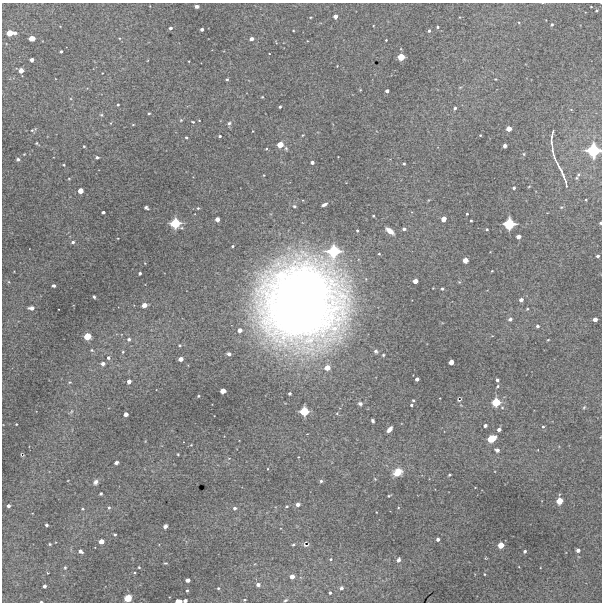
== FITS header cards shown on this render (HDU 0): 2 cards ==
NAXIS1  =                  600 / Width of image
NAXIS2  =                  600 / Height of image

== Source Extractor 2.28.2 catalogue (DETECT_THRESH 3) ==
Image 600 x 600 px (HDU 0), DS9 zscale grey, 1 PNG px = 1 image px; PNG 604 x 604 px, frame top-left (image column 1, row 600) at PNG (2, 3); no overlay
Background 5090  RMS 130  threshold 389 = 3 sigma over >= 5 px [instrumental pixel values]
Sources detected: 199; all 199 listed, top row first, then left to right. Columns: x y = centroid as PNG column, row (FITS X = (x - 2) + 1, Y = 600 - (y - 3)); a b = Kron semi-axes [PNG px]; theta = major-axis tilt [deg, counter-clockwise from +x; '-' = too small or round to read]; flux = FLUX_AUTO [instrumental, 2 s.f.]
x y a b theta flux
197 6 4 3 - 2.9e+04
591 7 3 2 - 5.5e+03
597 10 3 2 - 9.2e+03
335 16 4 4 - 4.6e+04
311 17 4 2 - 6.0e+03
552 24 4 4 - 1.2e+04
437 27 3 3 - 1.2e+04
170 28 3 3 - 2.3e+04
202 29 3 3 - 2.4e+04
293 31 3 2 - 6.3e+03
429 31 4 3 - 1.4e+04
10 33 5 4 - 1.4e+05
15 33 4 3 - 3.0e+04
32 38 5 4 - 1.1e+05
251 39 4 3 - 4.2e+04
386 40 3 2 - 6.4e+03
61 52 3 3 - 1.5e+04
401 57 5 5 - 1.7e+05
32 60 4 3 - 3.8e+04
337 66 2 2 - 4.9e+03
21 70 4 4 - 7.4e+04
227 79 3 3 - 1.2e+04
496 79 3 2 - 6.3e+03
360 90 4 3 - 6.6e+03
387 91 3 3 - 2.9e+04
262 97 3 3 - 8.4e+03
118 105 3 2 - 9.6e+03
280 107 3 3 - 1.4e+04
455 108 4 3 - 1.9e+04
149 113 3 3 - 9.6e+03
101 115 5 4 - 1.0e+04
181 120 4 4 - 9.7e+03
193 122 4 3 - 8.6e+03
111 123 4 3 - 5.7e+03
229 123 6 5 - 1.8e+04
133 125 4 3 - 6.7e+03
509 129 4 4 - 8.9e+04
32 130 4 4 - 8.2e+03
253 131 3 2 - 5.6e+03
303 135 3 3 - 6.8e+03
480 135 3 2 - 7.3e+03
220 136 3 3 - 1.3e+04
186 137 3 3 - 1.2e+04
552 137 16 3 81 3.3e+04
37 143 4 3 - 8.6e+03
280 145 5 4 - 1.2e+05
84 146 3 2 - 8.2e+03
505 146 4 3 - 3.0e+04
286 148 5 4 - 1.2e+04
266 149 4 3 - 7.9e+03
593 150 8 8 - 5.9e+05
553 153 21 3 -77 4.0e+04
24 154 2 2 - 5.2e+03
524 154 4 4 - 1.1e+04
97 157 4 3 - 1.8e+04
18 159 4 4 - 1.6e+04
312 162 3 3 - 2.4e+04
404 164 3 3 - 1.2e+04
64 165 3 3 - 7.1e+03
562 173 29 3 -67 7.3e+04
578 174 5 4 - 1.3e+04
576 178 5 3 - 1.0e+04
69 179 4 3 - 6.3e+03
529 186 4 3 - 6.3e+03
514 188 3 3 - 1.6e+04
80 191 4 4 - 9.3e+04
586 200 2 2 - 6.8e+03
324 204 5 3 - 3.1e+04
294 206 5 4 - 1.1e+04
561 207 5 4 - 9.0e+03
146 208 5 3 - 1.7e+04
198 208 3 3 - 9.2e+03
103 212 4 3 - 1.9e+04
467 214 3 2 - 9.7e+03
373 216 3 2 - 1.1e+04
217 219 4 4 - 5.4e+04
443 219 4 4 - 7.7e+04
471 221 3 3 - 1.1e+04
175 223 6 6 - 3.4e+05
600 223 3 2 - 1.5e+04
509 224 7 7 - 4.4e+05
404 229 4 3 - 2.3e+04
487 229 3 2 - 8.9e+03
357 231 3 3 - 1.2e+04
390 231 10 5 -38 6.2e+04
518 237 4 4 - 5.4e+04
73 242 4 4 - 2.0e+04
232 246 3 2 - 1.0e+04
334 251 9 8 - 4.8e+05
379 254 3 3 - 8.8e+03
598 256 3 3 - 2.1e+04
465 260 4 4 - 9.7e+04
492 271 2 2 - 6.2e+03
140 273 3 3 - 1.8e+04
415 281 4 4 - 6.8e+04
459 282 4 4 - 7.5e+03
54 286 4 3 - 2.2e+04
433 288 2 2 - 4.9e+03
442 288 4 3 - 1.0e+04
94 297 3 3 - 1.4e+04
521 300 4 3 - 3.5e+04
301 302 59 59 - 1.3e+07
144 305 4 4 - 7.2e+04
31 308 5 4 - 4.7e+04
527 309 4 3 - 8.6e+03
510 319 4 4 - 2.8e+04
595 319 4 4 - 5.2e+04
537 326 3 3 - 2.0e+04
240 330 4 4 - 5.7e+04
87 336 5 5 - 1.8e+05
129 339 5 5 - 2.2e+04
548 340 3 2 - 6.6e+03
92 350 5 4 - 1.1e+04
376 351 5 4 - 1.8e+04
123 352 4 4 - 9.2e+03
229 354 4 3 - 2.3e+04
383 355 3 3 - 9.5e+03
108 358 5 4 - 2.0e+04
181 359 4 4 - 5.6e+04
451 362 4 4 - 6.7e+04
103 364 4 4 - 3.5e+04
327 368 5 4 - 8.9e+04
417 379 4 3 - 3.4e+04
497 380 3 3 - 2.1e+04
129 381 4 4 - 4.1e+04
70 382 5 3 - 8.4e+03
498 386 4 3 - 9.5e+03
223 391 4 4 - 9.6e+04
290 393 3 3 - 1.8e+04
198 396 3 3 - 8.0e+03
413 400 3 2 - 1.0e+04
459 400 7 4 -3 1.2e+04
496 402 6 5 - 2.5e+05
360 404 5 4 - 2.2e+04
411 405 3 3 - 1.4e+04
502 407 5 4 - 1.0e+04
584 407 6 4 44 1.2e+04
71 411 6 4 45 1.2e+04
304 411 6 5 - 2.8e+05
126 414 4 4 - 4.9e+04
373 421 4 3 - 1.8e+04
16 424 3 2 - 7.0e+03
485 425 4 3 - 2.8e+04
543 427 4 4 - 1.4e+04
389 429 6 4 48 5.0e+04
499 430 4 3 - 3.8e+04
307 434 2 2 - 4.1e+03
491 439 7 5 28 2.6e+05
191 445 4 3 - 6.2e+03
497 450 5 4 - 3.2e+04
178 454 3 2 - 7.0e+03
22 455 6 4 -12 8.2e+03
116 462 4 3 - 2.2e+04
398 472 10 8 35 1.1e+05
449 475 3 3 - 1.2e+04
375 479 4 3 - 6.8e+03
321 481 4 4 - 1.5e+04
96 482 6 5 - 3.1e+04
101 494 3 3 - 1.7e+04
389 496 3 2 - 9.1e+03
559 501 5 4 - 1.5e+05
298 504 5 4 - 3.2e+04
8 506 3 3 - 2.6e+04
287 506 4 3 - 1.2e+04
109 507 5 4 - 1.4e+04
235 508 4 4 - 2.2e+04
82 509 4 4 - 1.1e+04
46 525 3 3 - 2.0e+04
165 526 4 3 - 4.1e+04
115 534 3 3 - 1.3e+04
438 539 4 3 - 3.0e+04
101 541 4 4 - 8.4e+04
50 544 3 3 - 9.3e+03
293 545 4 3 - 1.1e+04
306 545 10 5 -2 2.1e+04
501 545 5 4 - 1.3e+05
578 550 4 3 - 3.6e+04
80 551 4 3 - 3.2e+04
525 551 3 3 - 2.0e+04
331 559 4 3 - 9.0e+03
398 560 4 4 - 3.4e+04
166 563 4 3 - 8.5e+03
65 567 4 3 - 1.1e+04
139 567 3 3 - 6.9e+03
484 574 3 3 - 7.8e+03
292 576 4 4 - 6.6e+04
188 580 4 3 - 4.3e+04
258 585 4 4 - 3.4e+04
44 586 3 3 - 2.9e+04
218 588 4 3 - 9.6e+03
341 588 3 3 - 2.8e+04
187 590 3 3 - 9.8e+03
330 593 3 3 - 1.3e+04
128 598 6 5 - 8.3e+04
245 600 4 3 - 8.9e+03
285 600 5 3 - 1.2e+04
178 601 6 3 -1 7.9e+04
185 601 4 3 - 3.2e+04
41 602 3 2 - 1.2e+04
At the frame edge (FLAGS 8, measured only in part): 5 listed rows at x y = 593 150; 600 223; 178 601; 185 601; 41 602

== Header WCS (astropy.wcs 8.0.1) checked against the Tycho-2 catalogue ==
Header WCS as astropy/WCSLIB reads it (CRVAL/CRPIX/CD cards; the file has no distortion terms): RA---TAN/DEC--TAN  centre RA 03:19:51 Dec -26:04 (49.96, -26.06 deg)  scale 2 arcsec/px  FOV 20.0' x 20.0'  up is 0 deg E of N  parity normal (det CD < 0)
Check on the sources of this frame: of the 60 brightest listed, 4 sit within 2.7 arcsec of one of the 5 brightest Tycho-2 stars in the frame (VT <= 12.25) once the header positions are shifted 0.97 arcsec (0.55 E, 0.80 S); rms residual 0.89 arcsec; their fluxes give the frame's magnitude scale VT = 25.83 - 2.5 log10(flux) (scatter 0.12 mag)
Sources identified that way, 4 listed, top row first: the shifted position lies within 2.7 arcsec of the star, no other Tycho-2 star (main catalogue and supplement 1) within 5.4 arcsec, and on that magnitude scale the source's flux lands within +1.5 / -3 mag of the star's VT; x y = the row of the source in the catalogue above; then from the Tycho-2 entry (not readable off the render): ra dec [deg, ICRS J2000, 3 dp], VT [Tycho-2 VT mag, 2 dp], TYC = Tycho-2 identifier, HIP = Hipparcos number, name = IAU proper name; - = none
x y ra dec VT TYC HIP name
593 150 49.783 -25.976 11.18 6442-1014-1 - -
175 223 50.042 -26.017 12.25 6442-922-1 - -
509 224 49.835 -26.017 11.74 6442-1107-1 - -
334 251 49.944 -26.032 11.61 6442-962-1 - -